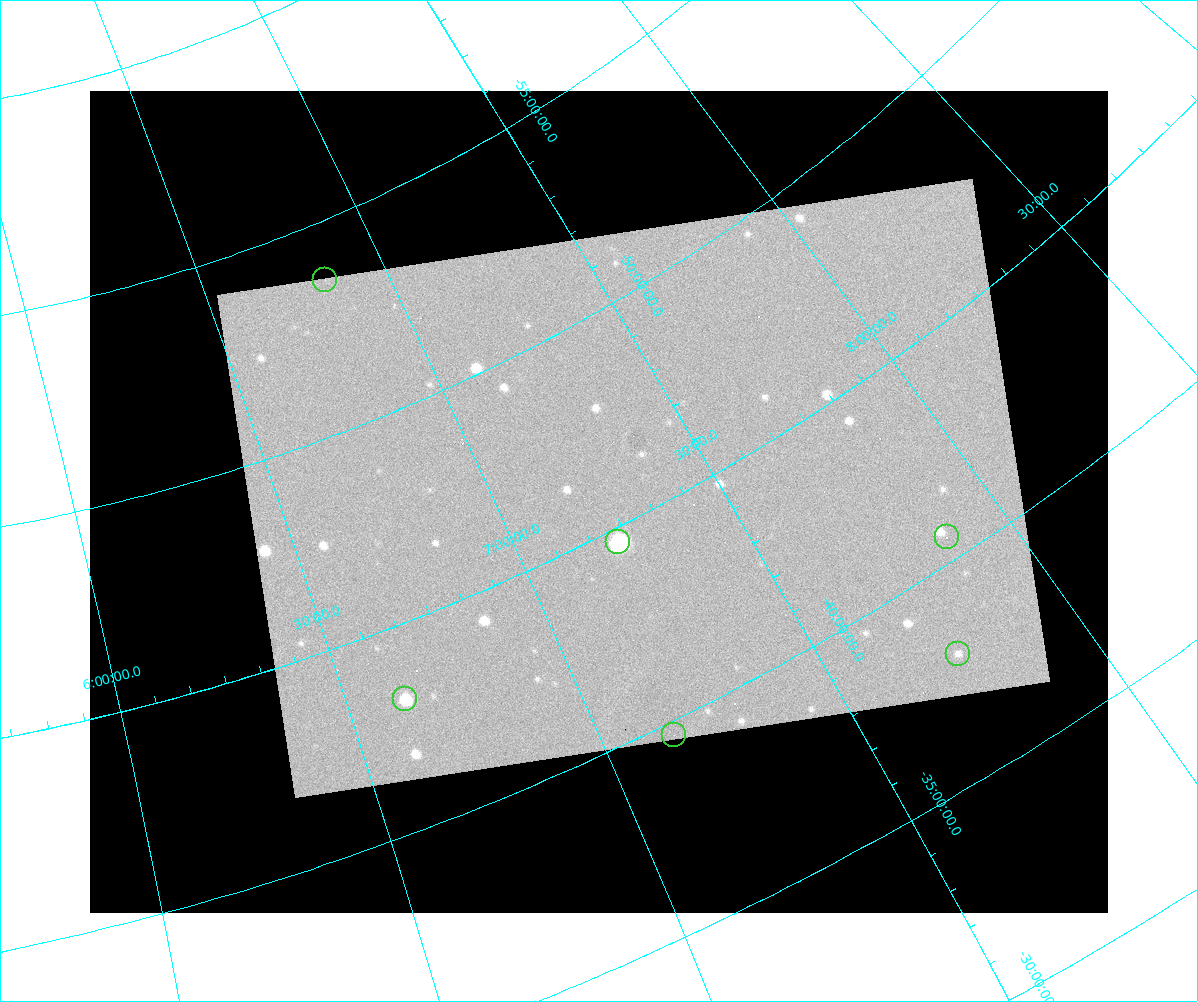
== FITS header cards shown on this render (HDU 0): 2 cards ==
NAXIS1  =                 1018 / size of the n'th axis
NAXIS2  =                  822 / size of the n'th axis

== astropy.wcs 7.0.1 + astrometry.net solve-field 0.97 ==
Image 1018 x 822 px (HDU 0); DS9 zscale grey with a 90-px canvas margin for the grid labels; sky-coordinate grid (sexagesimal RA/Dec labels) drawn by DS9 from the SOLVED WCS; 6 Tycho-2 reference stars matched to detected sources circled (green)
Header WCS: none
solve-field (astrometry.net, Tycho-2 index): SOLVED blind (the file carries no WCS)
Solved WCS: RA---TAN-SIP/DEC--TAN-SIP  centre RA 07:13:40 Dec -45:47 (108.42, -45.79 deg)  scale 90.7 arcsec/px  FOV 1539.3' x 1244.9'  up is +153 deg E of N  parity normal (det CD < 0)
(file carries no celestial WCS; the grid is the blind solution)
Tycho-2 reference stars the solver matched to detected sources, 6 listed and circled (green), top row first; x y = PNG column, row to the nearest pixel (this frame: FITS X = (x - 90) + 1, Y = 822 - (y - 91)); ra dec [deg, ICRS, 3 dp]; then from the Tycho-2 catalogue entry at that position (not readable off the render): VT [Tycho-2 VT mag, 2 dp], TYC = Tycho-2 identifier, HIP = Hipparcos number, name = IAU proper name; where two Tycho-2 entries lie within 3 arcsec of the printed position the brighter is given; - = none
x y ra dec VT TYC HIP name
325 280 102.464 -53.622 4.51 8536-794-1 32761 -
947 537 118.054 -40.576 3.81 7650-3052-1 38414 -
618 542 108.385 -44.640 4.77 7642-1461-1 34922 -
958 654 116.314 -37.969 3.81 7645-3246-1 37819 -
405 699 99.440 -43.196 3.14 7626-2203-1 31685 -
674 735 107.213 -39.656 4.79 7633-2708-1 34495 -